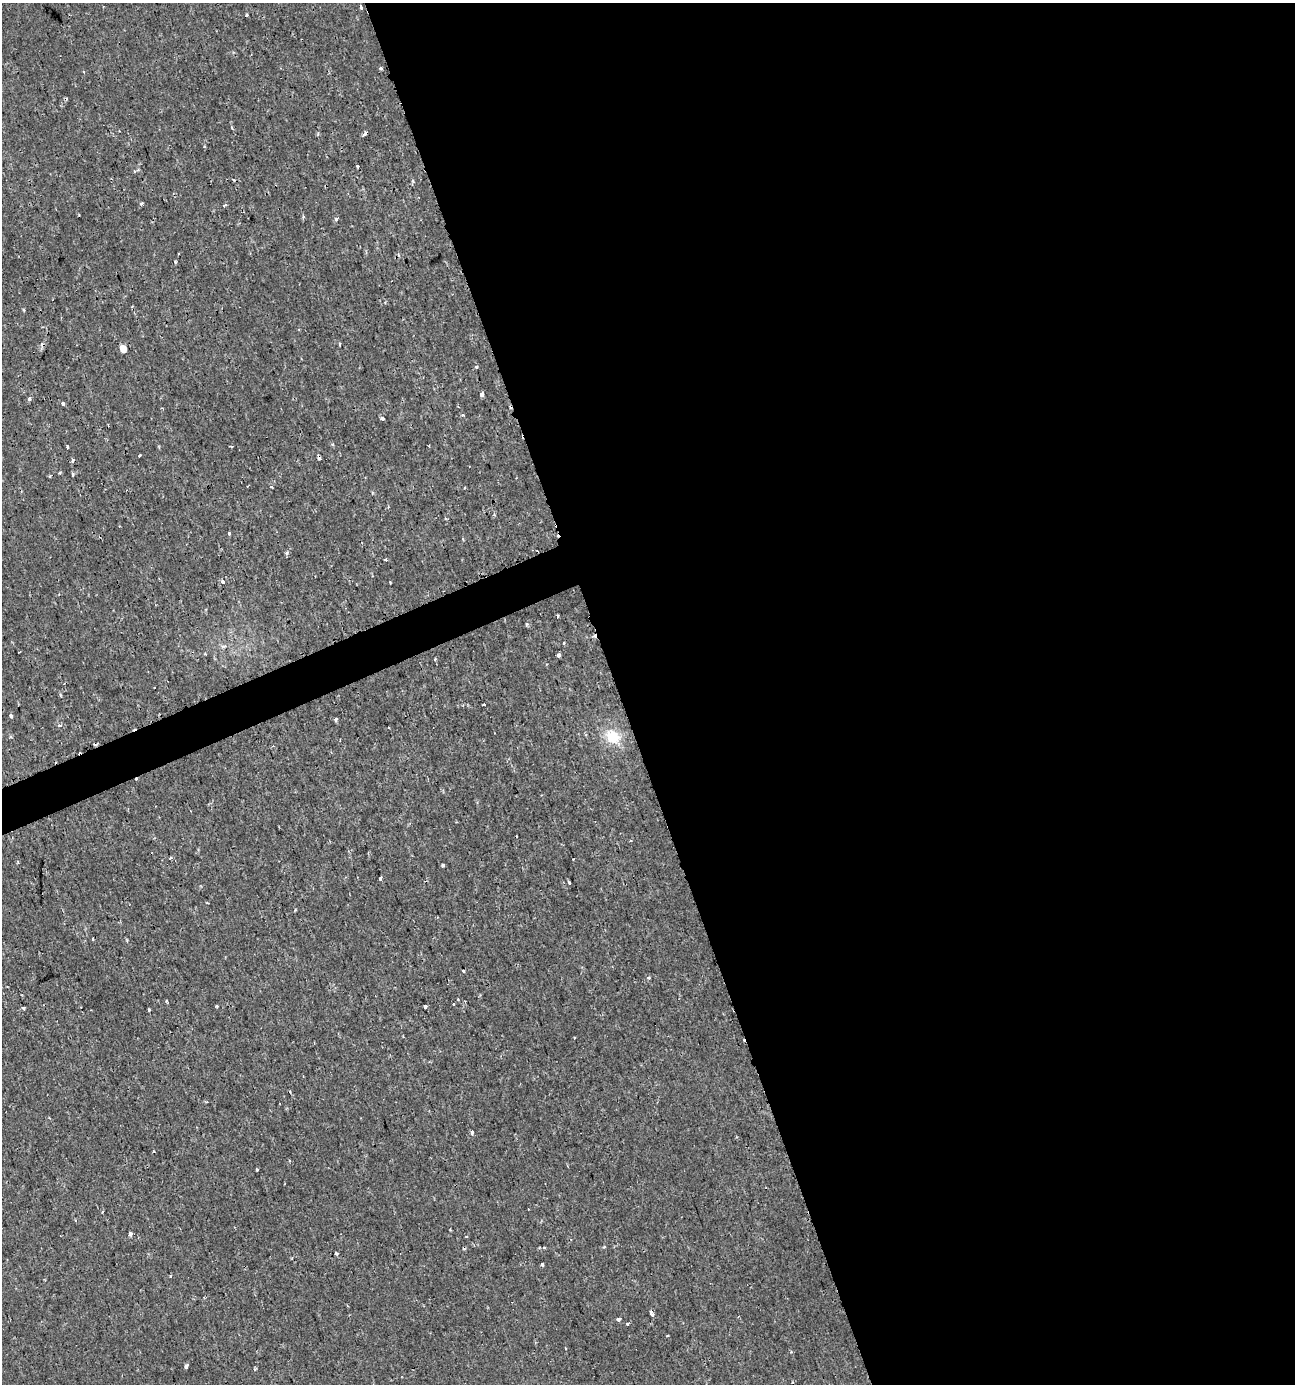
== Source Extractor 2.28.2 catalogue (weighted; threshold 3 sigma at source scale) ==
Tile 8 of 4 x 4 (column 4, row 2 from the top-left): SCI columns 4015-5307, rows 2772-4153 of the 5403 x 5550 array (HDU 1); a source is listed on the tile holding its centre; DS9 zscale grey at full resolution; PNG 1297 x 1386 px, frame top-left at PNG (2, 3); no overlay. Shown black and unused: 54% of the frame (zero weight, under 2 of 3 exposures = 1% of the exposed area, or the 3 px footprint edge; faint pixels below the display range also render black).
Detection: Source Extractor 2.28.2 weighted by HDU 2 'WHT'; one run over the whole footprint, this tile lists its part. Background 0.00179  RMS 0.0012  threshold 0.00521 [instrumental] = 3 sigma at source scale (4.5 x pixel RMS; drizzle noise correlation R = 1.50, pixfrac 1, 0.0396/0.0396 arcsec/px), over >= 5 px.
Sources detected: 89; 15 cosmic-ray / hot-pixel residue — not listed; the other 74 listed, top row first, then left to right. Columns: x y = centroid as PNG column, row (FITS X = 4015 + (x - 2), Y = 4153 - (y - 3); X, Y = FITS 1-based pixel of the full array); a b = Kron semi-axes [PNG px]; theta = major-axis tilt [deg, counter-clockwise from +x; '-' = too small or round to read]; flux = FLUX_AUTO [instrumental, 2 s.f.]
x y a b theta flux
361 7 4 3 - 0.41
247 15 3 3 - 0.17
381 68 3 3 - 0.22
365 134 5 3 - 0.79
358 166 3 3 - 0.26
138 170 5 3 - 0.13
412 181 5 4 - 0.16
141 203 4 3 - 0.24
224 205 4 3 - 0.29
336 219 4 4 - 0.21
175 261 4 3 - 0.19
24 310 4 3 - 0.15
340 344 4 3 - 0.11
123 348 5 5 - 1.5
476 367 5 4 - 0.19
482 394 4 4 - 0.35
29 398 3 3 - 0.62
63 404 4 3 - 0.33
463 415 4 3 - 0.14
382 418 3 3 - 0.49
231 446 4 2 - 0.092
67 447 4 3 - 0.56
139 455 3 3 - 0.48
319 457 5 3 - 0.42
72 460 4 3 - 0.9
60 473 4 3 - 0.14
72 475 3 3 - 0.98
50 476 5 3 - 0.15
271 487 4 3 - 0.16
388 507 4 3 - 0.1
229 533 3 3 - 1.1
100 536 4 2 - 0.12
286 553 6 4 69 0.19
386 559 3 3 - 0.27
222 581 4 4 - 0.62
557 616 3 3 - 0.3
563 643 3 3 - 1.5
225 646 4 4 - 0.18
559 655 4 3 - 0.31
435 659 3 3 - 0.34
483 705 4 2 - 0.21
11 716 4 3 - 0.88
335 719 4 3 - 0.29
60 725 4 3 - 0.12
612 737 20 16 -40 3.1
171 858 4 3 - 0.17
443 865 3 3 - 0.26
380 878 4 3 - 0.25
569 883 3 3 - 0.52
207 903 3 2 - 0.093
295 910 3 3 - 0.13
463 971 3 3 - 0.25
649 978 5 3 - 0.11
166 1001 3 3 - 0.26
217 1006 3 2 - 0.13
425 1007 4 3 - 0.34
23 1008 4 3 - 0.27
149 1010 3 3 - 0.13
472 1132 3 3 - 1.4
153 1152 3 2 - 0.11
256 1169 4 3 - 0.24
102 1212 3 3 - 0.13
130 1234 4 4 - 0.4
604 1247 4 3 - 0.15
544 1248 3 3 - 0.17
336 1253 4 4 - 0.2
542 1264 3 3 - 0.56
170 1276 3 3 - 0.15
652 1313 6 3 -78 0.69
618 1319 3 3 - 1
627 1324 3 3 - 0.39
667 1336 3 2 - 0.11
565 1348 3 2 - 0.1
186 1366 4 3 - 0.91
Overlapping masked pixels (flux is a lower limit): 3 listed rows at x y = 365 134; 319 457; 100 536